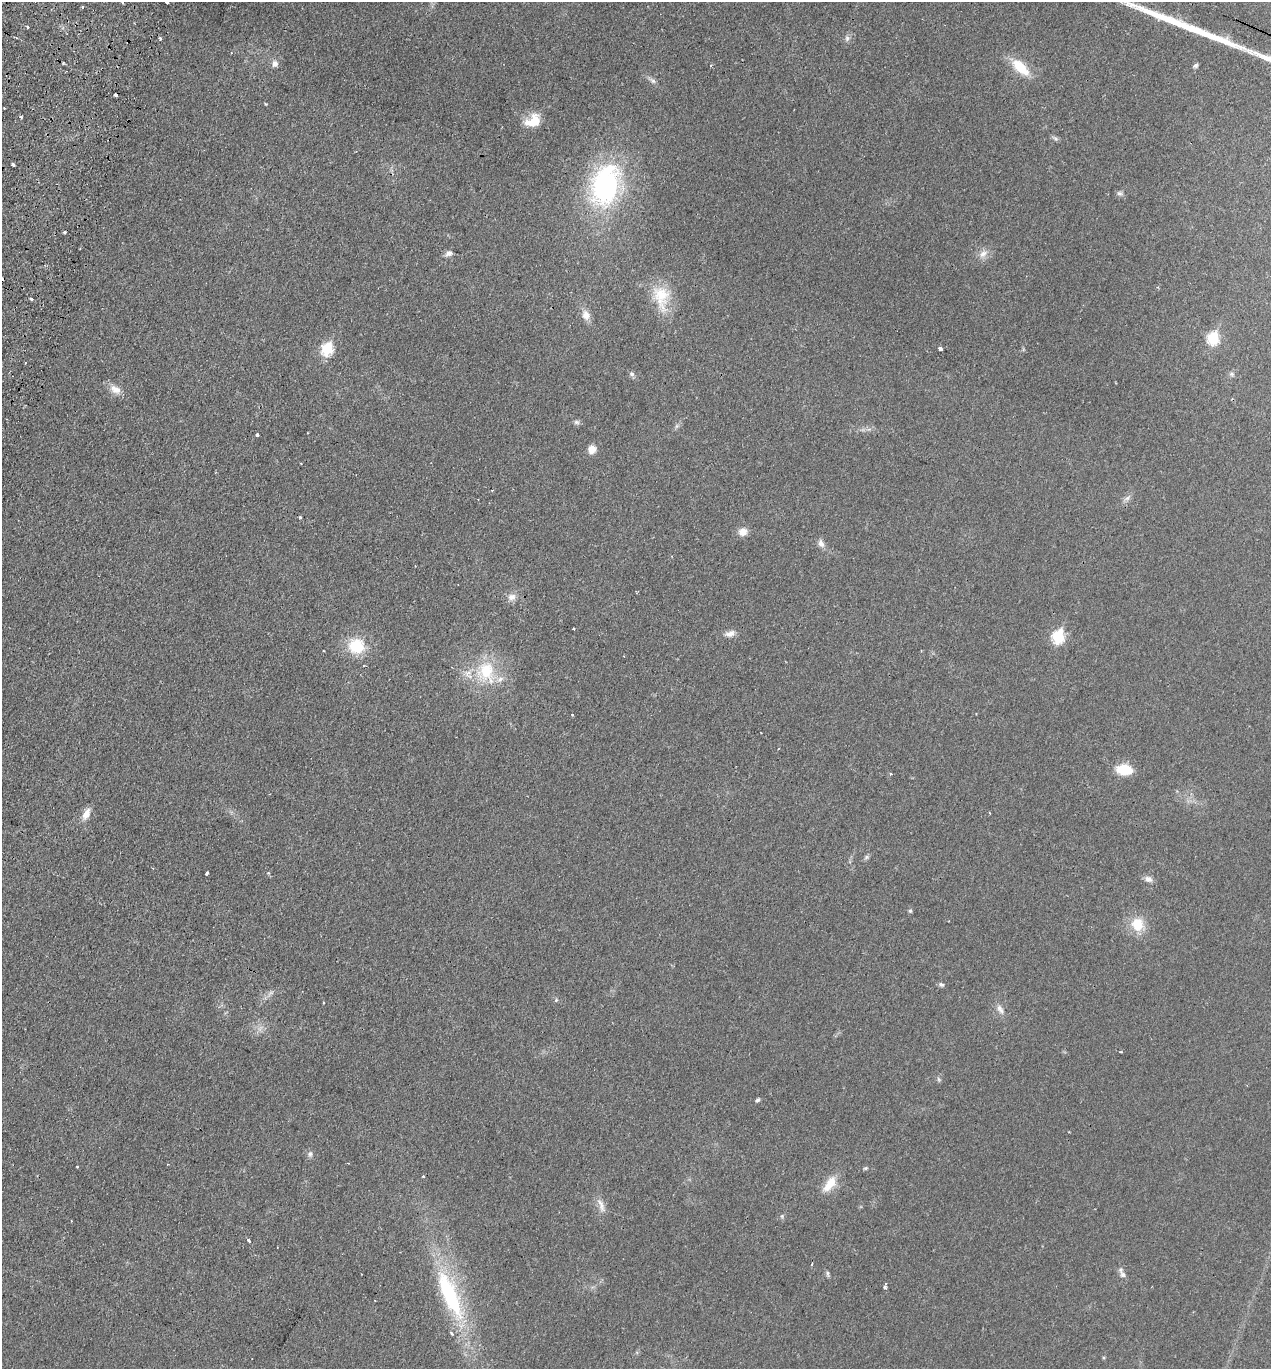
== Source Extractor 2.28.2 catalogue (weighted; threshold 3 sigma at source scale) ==
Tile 11 of 4 x 4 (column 3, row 3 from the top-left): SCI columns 2734-4002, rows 1395-2761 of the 5597 x 5520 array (HDU 1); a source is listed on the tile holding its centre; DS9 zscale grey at full resolution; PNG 1273 x 1371 px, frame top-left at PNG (2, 2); no overlay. Shown black and unused: <1% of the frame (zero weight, under 2 of 3 exposures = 3% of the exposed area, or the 3 px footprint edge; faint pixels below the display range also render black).
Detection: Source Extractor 2.28.2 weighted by HDU 2 'WHT'; one run over the whole footprint, this tile lists its part. Background 0.0415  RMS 0.0052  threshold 0.0233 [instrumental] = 3 sigma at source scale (4.5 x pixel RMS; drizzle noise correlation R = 1.50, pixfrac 1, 0.05/0.05 arcsec/px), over >= 5 px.
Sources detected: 78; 5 cosmic-ray / hot-pixel residue — not listed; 2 inside a brighter listed object's ellipse — not listed separately; the other 71 listed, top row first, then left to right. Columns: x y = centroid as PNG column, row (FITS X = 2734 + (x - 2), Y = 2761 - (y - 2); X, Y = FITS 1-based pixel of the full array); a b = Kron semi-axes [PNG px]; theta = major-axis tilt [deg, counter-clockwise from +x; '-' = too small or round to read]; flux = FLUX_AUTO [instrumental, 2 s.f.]
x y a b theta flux
167 2 4 3 - 3.8
123 3 2 2 - 0.56
82 7 3 3 - 0.69
27 27 3 3 - 1
160 38 4 3 - 0.75
847 38 7 6 - 1.4
275 63 9 8 - 2.5
1196 65 6 5 - 1.2
1020 67 25 11 -44 13
653 81 7 6 - 1.4
265 104 4 3 - 0.48
21 117 3 3 - 0.81
533 121 19 13 27 9.9
1055 138 11 4 -36 1.1
13 165 4 3 - 2.3
606 185 46 29 76 85
1119 193 8 7 - 1.4
449 253 10 7 28 2
983 254 13 8 44 3.6
661 297 37 20 -79 17
31 298 4 3 - 2.4
586 315 13 10 -74 4.2
1213 338 7 6 - 36
940 348 4 3 - 2.1
327 349 7 6 - 36
632 374 8 6 -31 1.3
1232 374 7 6 - 1.2
115 389 16 10 -32 4.7
576 422 8 5 -30 1.2
257 435 3 3 - 1.5
592 449 8 8 - 4.8
301 463 2 2 - 0.38
1127 498 10 5 35 1.6
300 517 3 3 - 0.81
743 532 10 10 - 4.1
821 543 11 7 -64 2.6
512 597 11 9 14 3.2
731 634 13 8 17 3.1
1058 637 7 6 - 45
356 646 18 17 - 17
486 671 27 21 -69 23
572 715 3 2 - 0.65
1124 770 13 9 -5 17
891 774 3 3 - 1.1
990 813 3 2 - 0.47
86 814 15 8 63 4.4
866 857 7 5 47 1
207 873 4 3 - 1.3
268 873 4 4 - 0.51
1148 879 10 7 -29 2.5
910 911 5 4 - 0.86
1137 924 16 14 -80 12
941 985 8 5 -29 1.1
556 1000 5 5 - 0.64
324 1002 3 2 - 0.79
1000 1009 15 6 -62 2.7
939 1079 6 4 -87 0.84
758 1100 6 4 41 0.92
310 1154 8 6 89 1.4
77 1166 3 3 - 0.72
865 1168 6 4 19 0.68
830 1184 25 11 54 8.4
601 1205 22 7 -71 4
782 1216 5 5 - 0.79
248 1240 3 3 - 1.9
812 1264 3 3 - 0.54
828 1274 9 4 -85 0.93
1123 1275 11 8 -59 2.1
885 1287 4 3 - 5.6
450 1294 69 19 -67 58
375 1300 2 2 - 0.44
Isophote crosses this tile's border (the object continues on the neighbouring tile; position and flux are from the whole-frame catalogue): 1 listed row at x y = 167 2